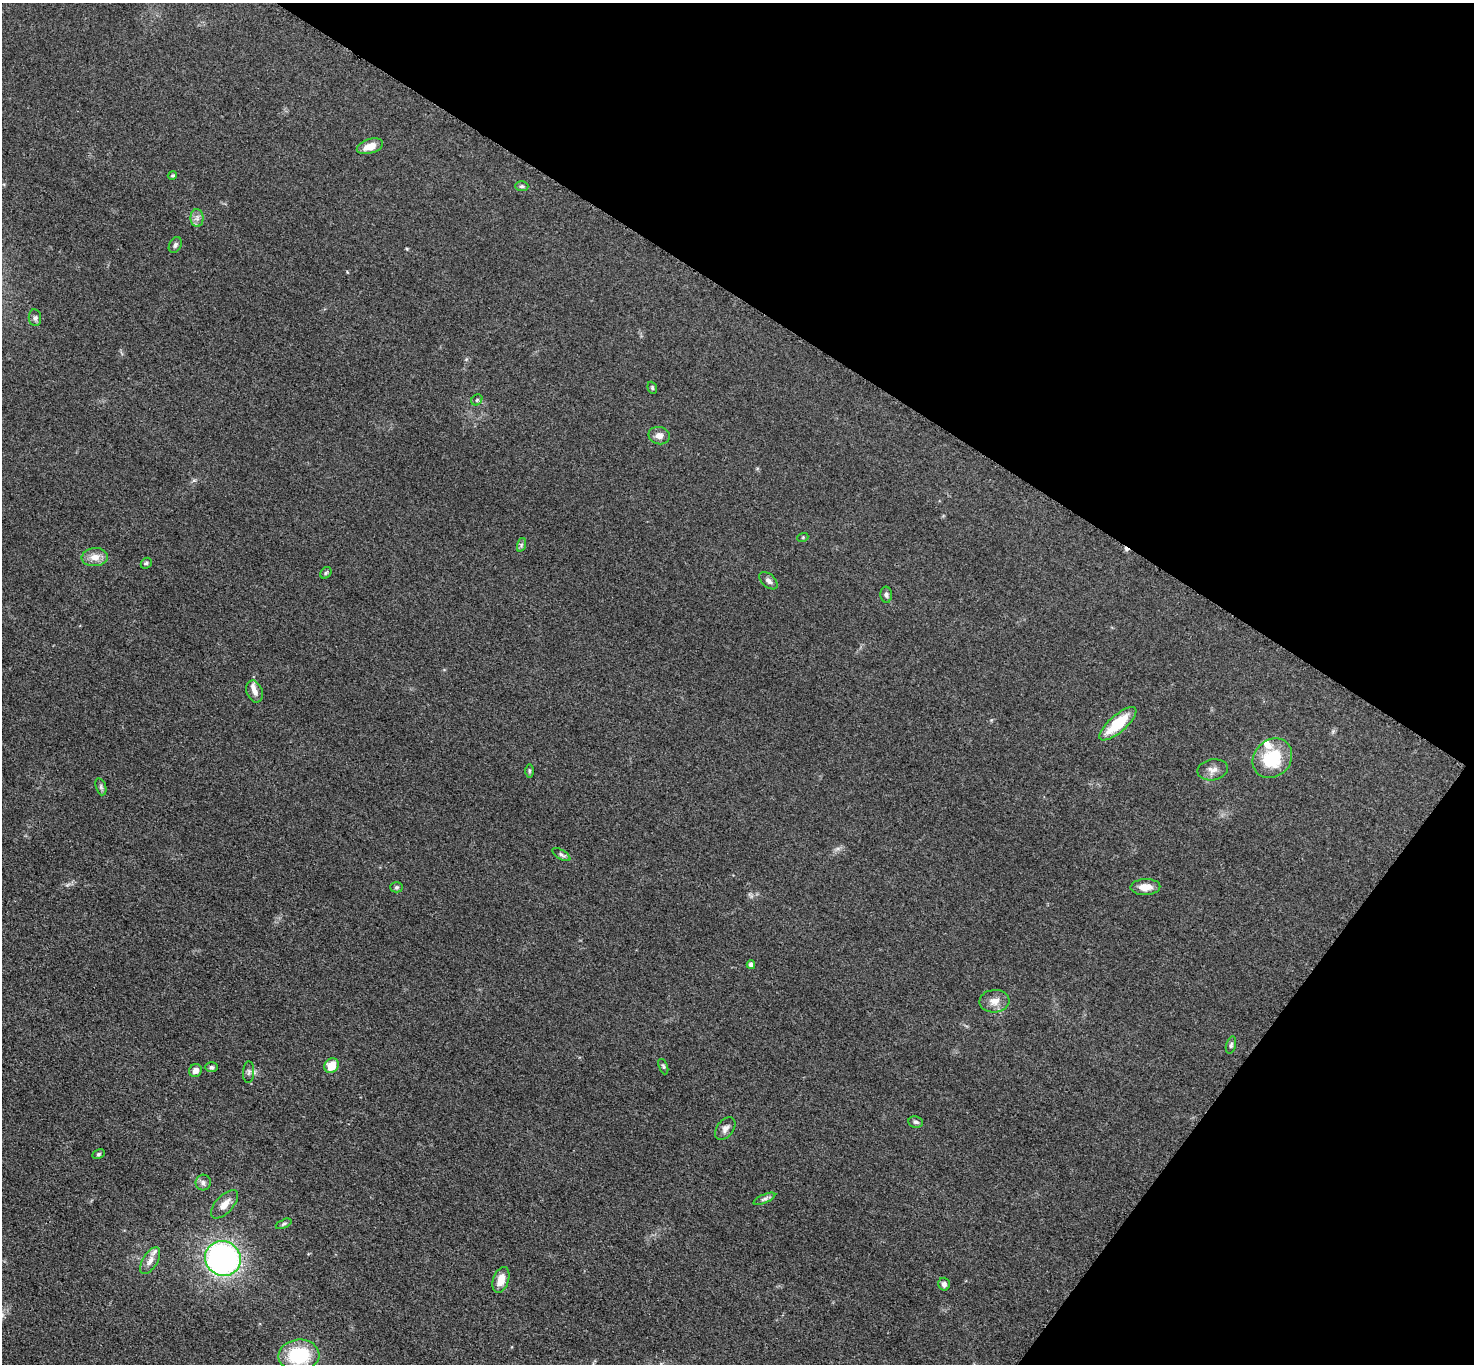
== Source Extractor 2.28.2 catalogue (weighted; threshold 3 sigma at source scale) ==
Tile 8 of 4 x 4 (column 4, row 2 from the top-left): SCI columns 4431-5902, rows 2889-4250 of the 5911 x 5917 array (HDU 1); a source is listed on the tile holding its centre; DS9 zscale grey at full resolution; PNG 1476 x 1366 px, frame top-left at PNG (2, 3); each listed source drawn as its Kron ellipse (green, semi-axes under 4 px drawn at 4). Shown black and unused: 30% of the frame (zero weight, under 3 of 5 exposures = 1% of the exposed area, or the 3 px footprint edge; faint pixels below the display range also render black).
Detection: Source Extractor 2.28.2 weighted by HDU 2 'WHT'; one run over the whole footprint, this tile lists its part. Background 0.0531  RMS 0.0058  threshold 0.026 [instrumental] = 3 sigma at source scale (4.5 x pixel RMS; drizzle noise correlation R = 1.50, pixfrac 1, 0.05/0.05 arcsec/px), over >= 5 px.
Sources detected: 49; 1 cosmic-ray / hot-pixel residue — neither listed nor drawn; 3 inside a brighter listed object's ellipse — not listed separately; the other 45 listed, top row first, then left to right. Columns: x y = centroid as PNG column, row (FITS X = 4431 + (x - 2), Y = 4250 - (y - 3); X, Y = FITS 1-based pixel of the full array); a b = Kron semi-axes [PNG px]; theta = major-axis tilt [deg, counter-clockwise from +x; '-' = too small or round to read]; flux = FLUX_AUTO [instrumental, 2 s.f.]
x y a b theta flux
370 146 13 7 17 6.6
172 175 5 4 - 0.69
522 186 7 5 -2 1
197 218 9 6 -89 2.3
175 245 8 6 62 1.5
35 318 8 6 -83 1.4
652 388 6 4 -70 0.81
477 400 6 5 - 0.96
659 436 11 8 -13 3.3
803 537 5 3 - 0.58
521 545 7 4 72 1.1
95 557 13 9 4 5.3
146 563 6 5 - 0.9
326 573 6 5 - 0.93
768 581 11 6 -41 2.1
886 595 8 5 -86 1.5
255 691 11 7 -69 3.1
1118 724 23 8 41 21
1272 758 21 18 46 26
1213 770 15 10 10 4.2
529 771 6 4 90 0.92
101 787 9 5 -72 1.3
561 855 10 4 -32 1.4
396 887 6 5 - 0.98
1145 887 15 8 2 6
751 965 4 4 - 3
994 1001 15 11 4 5.2
1231 1045 8 5 74 1.3
332 1066 8 6 51 8.4
211 1067 7 5 0 1.2
663 1067 8 4 -68 0.9
195 1070 7 6 - 2.9
249 1072 11 5 87 1.7
916 1122 7 5 -9 1.4
725 1129 13 8 53 2.9
98 1154 6 4 27 0.94
203 1183 8 7 - 2.1
764 1199 12 4 24 1.7
224 1204 17 8 46 5.4
284 1224 8 4 24 0.93
223 1258 18 17 - 150
150 1261 15 7 59 3.8
501 1280 13 7 71 7
944 1284 6 5 - 1.9
299 1355 20 16 4 33